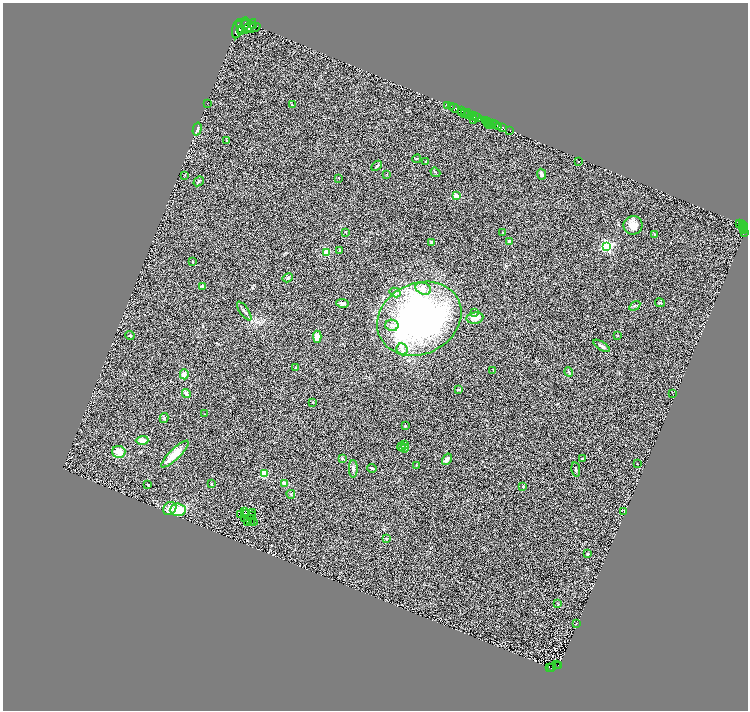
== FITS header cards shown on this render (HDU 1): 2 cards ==
NAXIS1  =                 1491
NAXIS2  =                 1416

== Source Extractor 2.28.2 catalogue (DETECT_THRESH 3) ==
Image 1491 x 1416 px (HDU 1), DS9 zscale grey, zoomed out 1/2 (1 PNG px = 2 x 2 image px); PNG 750 x 712 px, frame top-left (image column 2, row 1415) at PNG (3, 3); each listed source drawn as its Kron ellipse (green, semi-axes under 4 px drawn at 4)
Background 0.699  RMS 0.23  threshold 0.705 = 3 sigma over >= 5 px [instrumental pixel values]
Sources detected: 154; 25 cannot appear on this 1/2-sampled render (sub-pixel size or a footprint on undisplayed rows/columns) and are neither listed nor drawn; the other 129 listed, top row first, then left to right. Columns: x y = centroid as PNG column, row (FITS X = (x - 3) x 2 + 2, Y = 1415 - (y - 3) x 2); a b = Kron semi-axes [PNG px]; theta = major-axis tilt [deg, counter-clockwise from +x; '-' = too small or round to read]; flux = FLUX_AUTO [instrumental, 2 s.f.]
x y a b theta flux
245 23 6 3 -86 2500
239 25 4 2 - 270
254 25 3 2 - 150
249 26 9 3 48 1600
243 27 8 2 61 2100
254 28 7 1 21 650
237 29 10 5 76 3600
241 30 2 1 - 530
207 103 2 1 - 10
292 105 4 2 - 28
448 105 2 2 - 72
451 106 2 1 - 170
454 108 4 2 - 1300
462 110 3 1 - 72
462 113 2 2 - 43
465 113 4 2 - 320
467 113 3 1 - 330
468 115 3 2 - 370
472 115 3 2 - 1000
476 116 2 1 - 150
478 118 3 1 - 110
474 119 3 1 - 120
485 121 3 2 - 1600
488 121 3 2 - 1000
492 123 2 2 - 890
488 124 2 1 - 120
489 125 2 1 - 190
496 125 4 2 - 630
498 127 3 1 - 210
503 127 2 1 - 55
197 129 6 4 74 89
510 130 2 1 - 76
227 141 3 3 - 32
417 159 4 3 - 39
425 162 3 2 - 25
578 162 2 1 - 14
377 166 6 3 44 77
435 172 5 2 - 37
541 174 5 3 - 140
185 175 3 2 - 23
387 175 3 2 - 22
338 178 2 2 - 27
199 181 5 3 - 46
456 196 2 2 - 830
739 223 2 2 - 67
742 224 2 2 - 110
633 225 9 9 - 560
742 226 2 1 - 52
745 227 2 2 - 17
743 228 3 2 - 250
743 230 3 2 - 510
345 232 3 2 - 19
744 232 3 2 - 130
503 233 3 3 - 34
654 234 4 2 - 27
432 242 4 3 - 110
509 242 3 3 - 130
607 246 4 4 - 6500
340 250 3 3 - 39
326 253 3 3 - 1300
193 262 3 2 - 40
288 278 5 4 - 66
202 286 4 3 - 56
423 289 8 6 -20 190
395 292 6 4 -30 87
342 303 6 4 -9 140
660 303 5 3 - 42
635 306 6 2 34 51
244 311 11 3 -55 100
474 313 3 3 - 34
475 318 8 5 8 280
419 319 43 35 26 17000
392 325 6 5 - 160
130 336 4 3 - 51
618 336 3 2 - 30
317 337 6 4 -87 290
602 346 9 3 -32 120
402 349 6 5 - 170
296 367 3 3 - 28
493 370 3 2 - 22
569 372 5 3 - 62
184 374 5 4 - 180
459 390 4 2 - 71
186 393 4 3 - 140
673 394 2 1 - 16
313 402 3 2 - 37
205 414 2 1 - 15
164 418 5 3 - 46
405 426 2 2 - 89
142 440 6 4 1 340
405 445 2 2 - 96
401 447 4 3 - 64
404 448 5 3 - 260
119 452 6 6 - 340
175 454 18 5 44 870
342 458 2 2 - 200
582 458 3 2 - 25
447 459 6 4 56 210
637 464 2 1 - 20
416 465 2 2 - 25
372 468 5 3 - 59
353 469 8 3 -90 110
576 470 7 3 -79 56
264 474 3 3 - 1500
211 484 3 3 - 32
285 484 4 3 - 380
148 485 3 2 - 29
523 486 2 2 - 170
291 494 4 3 - 45
170 508 7 6 - 410
178 510 7 6 - 700
245 511 2 1 - 16
624 512 2 2 - 17
246 513 2 1 - 7.4
253 513 3 1 - 13
241 515 2 1 - 3.6
251 515 2 1 - 39
245 518 3 1 - 3.4
250 521 2 1 - 22
247 522 2 1 - 2.5
253 522 4 1 - 57
386 539 3 3 - 44
588 554 2 2 - 77
558 604 3 2 - 23
576 623 3 2 - 18
556 664 3 1 - 13
559 665 2 1 - 160
549 667 2 2 - 35
552 668 2 1 - 90
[25 sub-pixel or undisplayed-footprint detections neither listed nor drawn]